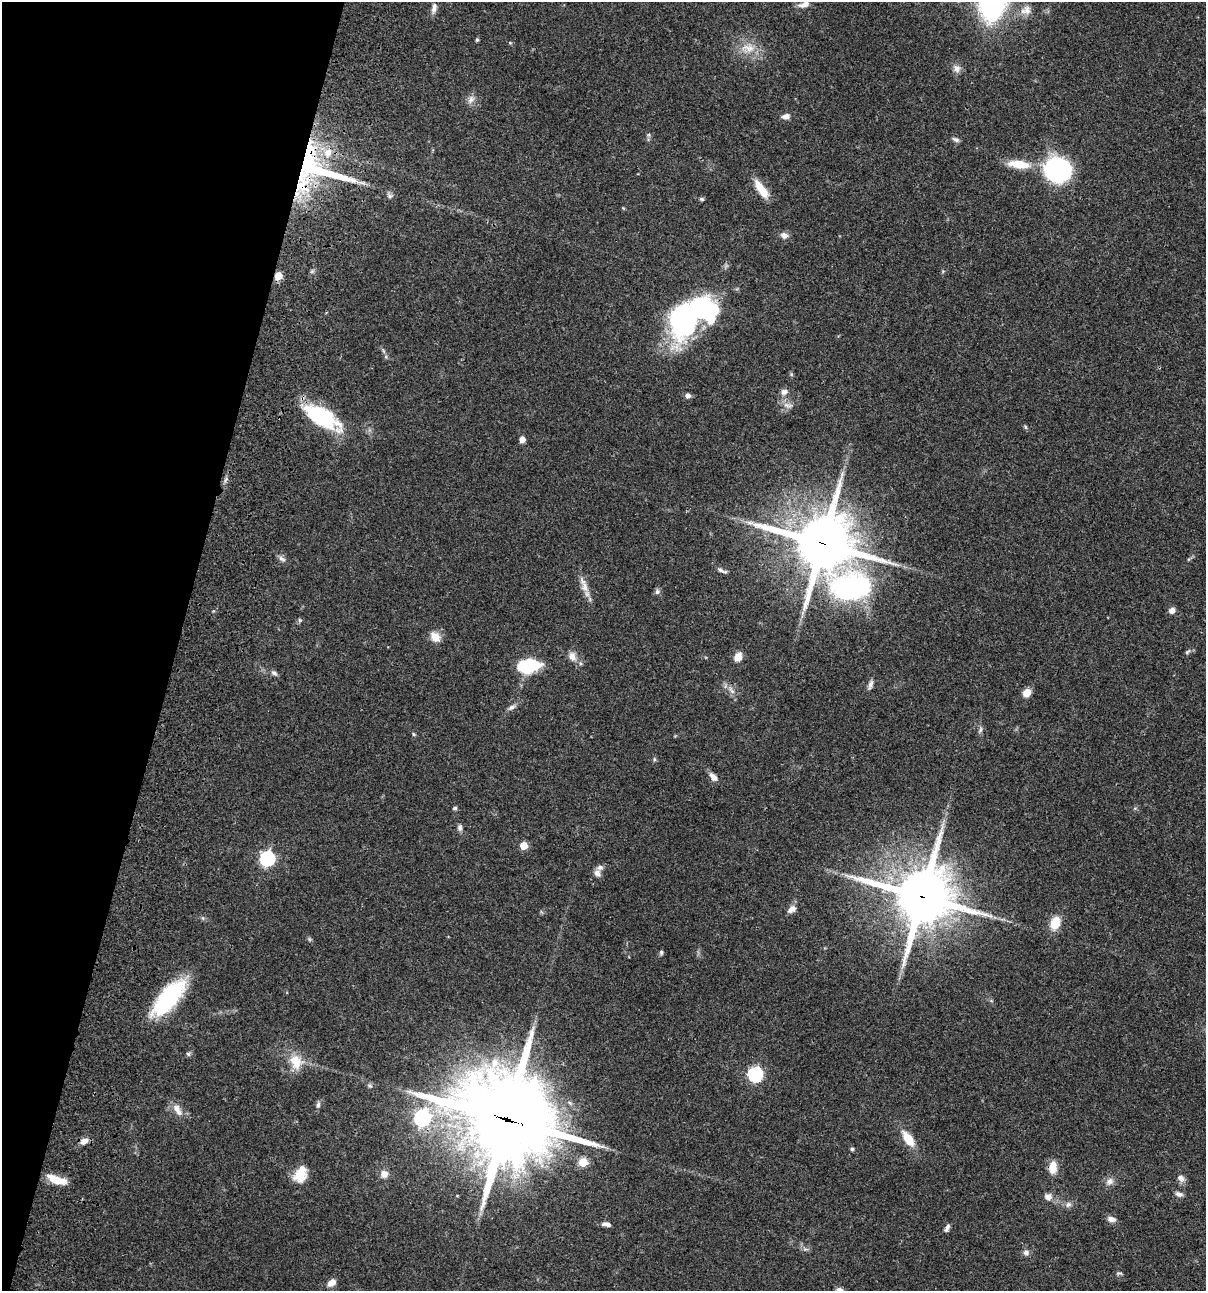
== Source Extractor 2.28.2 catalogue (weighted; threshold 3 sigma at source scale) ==
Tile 9 of 4 x 4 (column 1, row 3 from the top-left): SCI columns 234-1437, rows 1409-2697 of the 5407 x 5392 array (HDU 1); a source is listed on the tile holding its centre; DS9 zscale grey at full resolution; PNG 1208 x 1293 px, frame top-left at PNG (2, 2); no overlay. Shown black and unused: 15% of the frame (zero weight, under 3 of 4 exposures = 9% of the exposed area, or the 3 px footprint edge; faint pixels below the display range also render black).
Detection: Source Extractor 2.28.2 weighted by HDU 2 'WHT'; one run over the whole footprint, this tile lists its part. Background 0.0474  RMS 0.0055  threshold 0.0247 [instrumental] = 3 sigma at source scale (4.5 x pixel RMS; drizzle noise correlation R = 1.50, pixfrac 1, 0.05/0.05 arcsec/px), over >= 5 px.
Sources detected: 93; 1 inside a brighter object's white glare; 1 cosmic-ray / hot-pixel residue — not listed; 4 inside a brighter listed object's ellipse — not listed separately; the other 87 listed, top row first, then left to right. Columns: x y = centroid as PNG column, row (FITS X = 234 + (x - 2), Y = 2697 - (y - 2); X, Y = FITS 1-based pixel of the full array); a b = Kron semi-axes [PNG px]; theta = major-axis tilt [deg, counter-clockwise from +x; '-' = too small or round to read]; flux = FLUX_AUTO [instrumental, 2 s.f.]
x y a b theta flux
804 4 16 7 17 3.4
434 8 15 6 78 2.6
1027 10 14 10 -85 3.8
477 40 5 4 - 0.67
510 43 5 5 - 0.6
748 48 18 10 -16 7.2
957 68 11 9 -56 2.8
471 100 12 7 59 2.6
786 116 11 7 11 2.4
956 139 9 6 -18 1.5
328 153 12 11 - 6.8
1019 164 25 9 -8 13
1058 170 16 15 - 120
319 171 73 17 -14 57
761 189 23 8 -55 9.8
390 196 8 6 -1 1.3
702 199 7 4 -27 0.81
784 235 10 8 -26 2.6
278 276 5 5 - 13
685 320 41 22 57 130
791 374 6 4 -72 0.66
784 392 9 8 - 2.4
688 396 6 5 - 2.1
788 405 15 6 -9 2.5
322 417 42 18 -31 41
1025 427 6 4 -70 0.7
522 439 6 5 - 3.1
823 543 19 18 - 3200
282 559 11 5 -38 1.7
722 571 13 4 -20 1.5
585 587 15 9 -72 4.4
851 588 46 25 15 130
657 592 8 6 59 1.4
1172 611 6 6 - 2.8
300 620 6 4 -88 0.72
435 637 14 11 -51 5.1
1187 652 10 4 40 1
572 656 13 9 -73 3.8
738 657 9 8 - 4.6
529 666 20 11 8 31
274 673 9 5 -23 1.4
870 684 13 5 74 1.8
732 691 11 4 -50 2.1
1027 693 8 7 - 5.1
511 707 11 6 31 1.8
980 730 9 4 67 1.2
413 734 6 4 -87 0.64
654 759 6 4 -90 0.76
713 777 11 6 -45 3.2
455 808 6 4 16 0.86
460 827 9 6 88 1.6
524 846 5 5 - 12
267 859 7 6 - 110
597 873 10 7 -63 2.5
922 897 19 18 - 3100
792 909 12 8 34 2.9
203 918 6 4 -71 0.71
1055 923 13 9 68 9.7
661 952 6 5 - 0.88
169 998 41 16 50 52
188 1054 6 5 - 0.92
296 1062 22 16 -66 10
755 1074 7 6 - 94
370 1086 7 3 -19 0.79
318 1105 9 5 75 1.4
177 1109 19 9 -56 4.9
422 1118 7 7 - 140
507 1119 33 29 -25 6400
908 1139 20 9 -55 9.3
84 1141 10 7 34 3.3
852 1149 5 5 - 0.76
583 1162 5 5 - 17
1053 1167 16 9 85 6.1
384 1174 9 9 - 3.2
300 1175 17 15 31 9.2
1181 1178 11 8 -47 2.4
57 1180 21 8 -26 9.2
1110 1181 10 9 - 2.8
1179 1194 9 6 -16 2
1048 1197 10 9 - 3
1068 1204 8 6 35 1.7
1111 1219 11 7 -10 2.7
606 1224 11 5 -8 2.1
947 1228 10 5 66 1.7
1026 1253 8 7 - 1.9
1119 1273 10 3 5 0.71
332 1282 9 6 40 4.2
Overlapping masked pixels (flux is a lower limit): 5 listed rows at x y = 319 171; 278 276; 823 543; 922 897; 507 1119